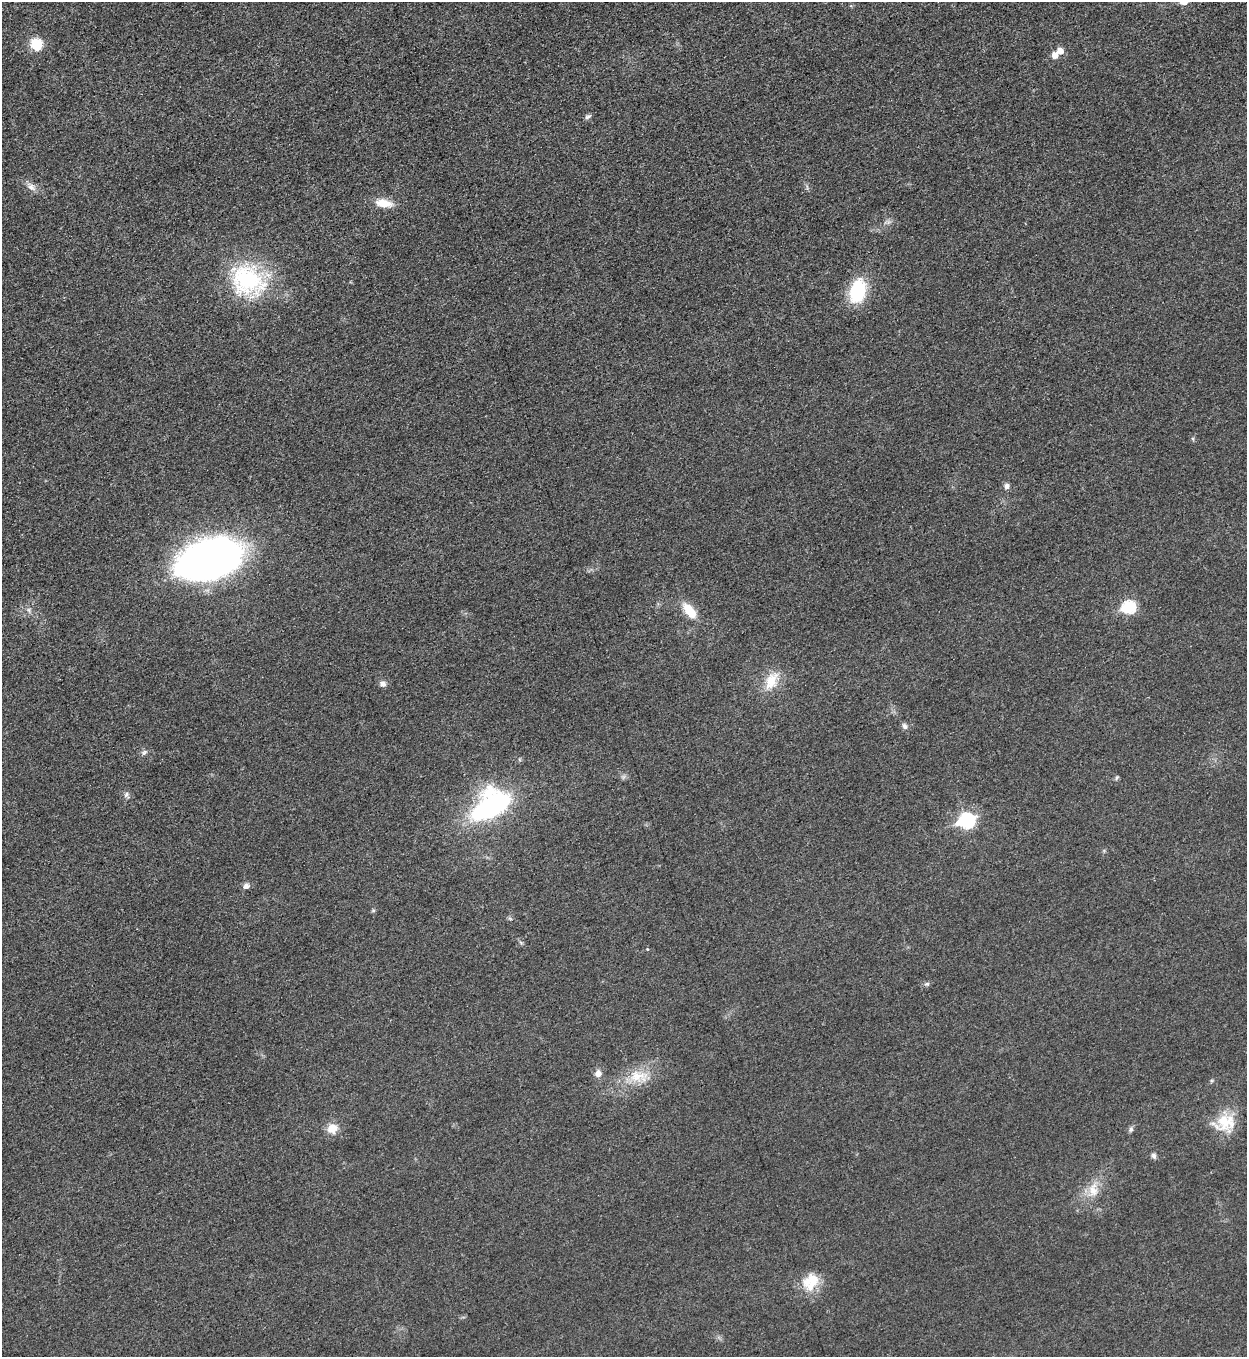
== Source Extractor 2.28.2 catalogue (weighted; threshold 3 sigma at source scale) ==
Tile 11 of 4 x 4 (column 3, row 3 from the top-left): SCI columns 2778-4022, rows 1365-2719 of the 5428 x 5441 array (HDU 1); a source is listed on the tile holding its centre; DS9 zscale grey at full resolution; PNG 1249 x 1359 px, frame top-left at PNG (2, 2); no overlay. Shown black and unused: <1% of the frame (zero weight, under 3 of 5 exposures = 1% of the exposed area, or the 3 px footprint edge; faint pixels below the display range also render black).
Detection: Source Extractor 2.28.2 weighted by HDU 2 'WHT'; one run over the whole footprint, this tile lists its part. Background 0.0229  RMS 0.0048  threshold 0.0216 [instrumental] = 3 sigma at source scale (4.5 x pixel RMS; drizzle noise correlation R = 1.50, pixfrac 1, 0.05/0.05 arcsec/px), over >= 5 px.
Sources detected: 34; all 34 listed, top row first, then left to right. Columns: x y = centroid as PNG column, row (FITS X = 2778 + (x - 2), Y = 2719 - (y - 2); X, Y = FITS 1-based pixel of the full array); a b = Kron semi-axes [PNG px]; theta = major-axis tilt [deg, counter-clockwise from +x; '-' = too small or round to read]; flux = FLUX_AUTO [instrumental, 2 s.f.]
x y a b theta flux
36 44 12 12 - 11
1060 51 6 6 - 4.1
1055 55 6 6 - 4
588 117 9 5 31 1.2
31 187 15 8 -41 3.1
384 203 23 11 -9 7.3
248 280 45 38 -30 53
857 291 28 17 76 25
1006 486 7 6 - 1.8
210 560 55 31 17 290
1128 607 7 6 - 46
29 610 7 4 -71 1
689 611 17 9 -52 12
771 681 28 15 65 11
383 684 9 7 -31 2
905 726 9 7 -48 1.6
144 752 9 5 38 1.4
623 777 7 4 71 0.92
1117 777 7 4 59 0.71
126 795 9 7 -84 1.6
490 806 34 20 35 100
967 820 8 7 - 92
246 886 8 7 - 1.9
373 911 6 4 1 0.67
510 919 6 4 -20 0.69
927 984 7 5 19 1
598 1073 9 8 - 3
638 1076 26 17 -15 12
1225 1122 30 21 16 15
332 1128 12 11 - 6.2
1131 1129 8 6 66 1.2
1154 1156 7 6 - 1.5
1093 1190 20 13 -83 7.5
811 1282 26 19 57 13